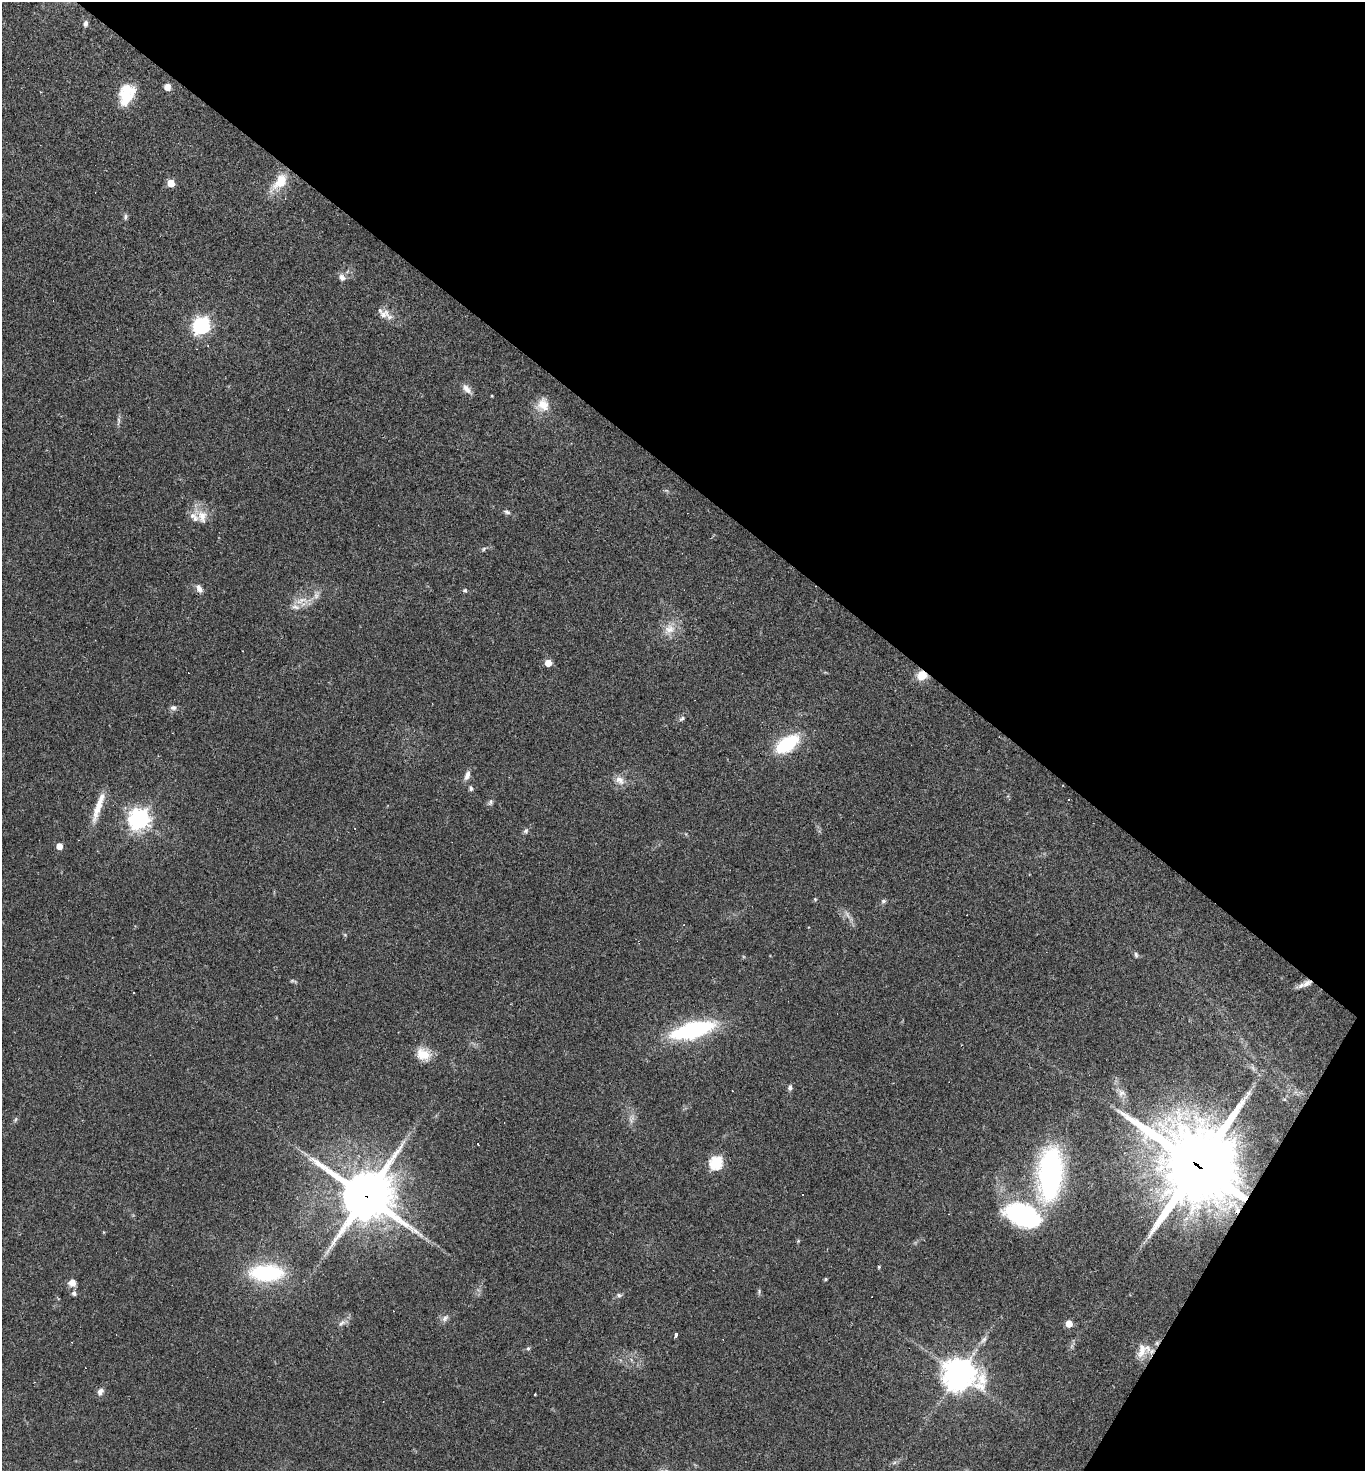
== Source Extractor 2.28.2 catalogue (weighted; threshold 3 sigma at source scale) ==
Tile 8 of 4 x 4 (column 4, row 2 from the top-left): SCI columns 4235-5597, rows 2940-4408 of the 5884 x 5878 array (HDU 1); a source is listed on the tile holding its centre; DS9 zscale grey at full resolution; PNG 1367 x 1473 px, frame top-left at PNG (2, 2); no overlay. Shown black and unused: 36% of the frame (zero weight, under 2 of 3 exposures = <1% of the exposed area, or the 3 px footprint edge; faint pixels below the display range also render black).
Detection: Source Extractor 2.28.2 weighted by HDU 2 'WHT'; one run over the whole footprint, this tile lists its part. Background 0.059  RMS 0.0059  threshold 0.0267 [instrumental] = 3 sigma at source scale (4.5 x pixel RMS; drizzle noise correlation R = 1.50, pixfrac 1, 0.05/0.05 arcsec/px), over >= 5 px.
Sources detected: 87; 2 too faint to see at this stretch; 9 cosmic-ray / hot-pixel residue — not listed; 6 inside a brighter listed object's ellipse — not listed separately; the other 70 listed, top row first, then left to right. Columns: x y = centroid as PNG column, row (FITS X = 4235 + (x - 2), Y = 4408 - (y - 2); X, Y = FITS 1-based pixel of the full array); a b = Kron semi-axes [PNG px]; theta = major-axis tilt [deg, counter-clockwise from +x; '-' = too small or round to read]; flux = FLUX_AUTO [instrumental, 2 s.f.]
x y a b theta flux
86 23 7 5 79 2
167 87 7 7 - 3.9
126 96 21 18 84 16
280 182 22 11 49 15
171 183 5 5 - 14
125 217 9 5 71 1.2
342 278 10 8 -62 2.7
384 314 16 11 9 5.3
201 326 7 7 - 200
467 389 14 7 -46 3.8
492 396 3 2 - 0.51
543 405 19 16 -75 8.7
118 421 13 4 84 1.7
507 512 10 5 -21 1.6
202 516 18 18 - 9.6
484 549 7 5 39 0.98
199 589 11 7 -63 3
465 590 6 4 -1 0.91
302 600 22 9 9 7.3
669 629 17 14 30 8.2
548 663 5 5 - 8.2
922 675 10 9 - 9.4
173 707 9 6 3 1.9
682 718 9 5 35 1.4
787 744 25 13 34 34
467 776 12 6 71 3.4
620 780 14 9 -40 4.7
471 788 7 5 -73 1.3
1068 799 3 2 - 0.6
490 802 10 6 68 1.6
97 810 37 9 74 10
139 819 7 7 - 380
526 831 7 6 - 1.4
59 846 5 5 - 6.4
815 899 5 4 - 0.75
883 901 7 6 - 1.3
345 935 6 3 -19 0.64
1136 955 8 5 -79 1.1
293 981 10 4 -14 0.99
1306 983 16 7 31 4.2
692 1030 32 12 15 92
424 1054 16 12 -32 11
790 1088 7 6 - 1.6
1122 1093 10 10 - 3
1284 1099 6 4 -18 0.69
16 1119 8 3 71 0.89
631 1119 15 6 69 3
716 1163 6 6 - 76
1198 1166 29 27 -47 5100
1050 1174 52 23 85 130
803 1195 3 2 - 0.71
366 1196 18 18 - 2700
1022 1215 42 24 -21 75
798 1241 5 4 - 0.6
879 1267 4 3 - 0.67
266 1273 28 13 0 65
825 1279 4 3 - 0.81
72 1283 9 8 - 4.1
759 1291 7 5 81 1
74 1293 7 6 - 1.6
619 1295 7 6 - 1.4
445 1318 12 7 46 2.5
341 1323 11 6 46 2.4
1069 1324 5 5 - 9.9
676 1335 5 3 - 1.3
983 1340 12 6 48 2.4
528 1348 6 5 - 1
1142 1352 21 11 43 8.6
959 1374 12 11 - 810
100 1392 11 7 61 2.7
Overlapping masked pixels (flux is a lower limit): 5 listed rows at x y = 922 675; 1306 983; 1198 1166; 366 1196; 1142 1352